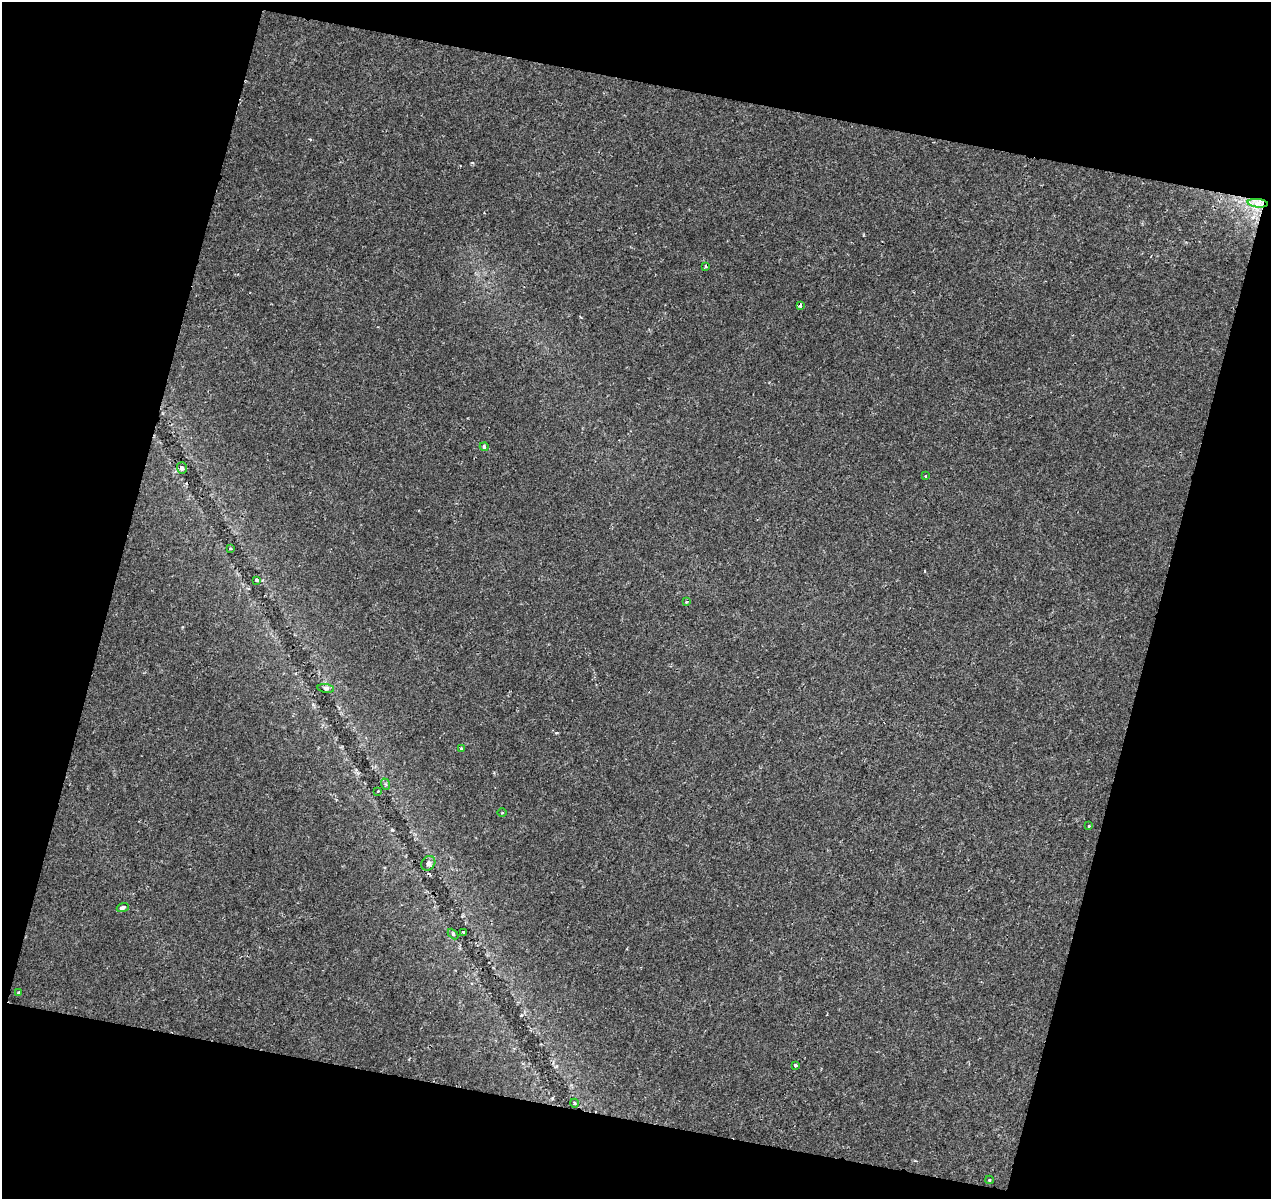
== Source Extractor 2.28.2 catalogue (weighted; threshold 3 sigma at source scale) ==
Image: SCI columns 1-1269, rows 59-1255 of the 1269 x 1310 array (HDU 1 of 3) = the unmasked area's bounding box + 8 px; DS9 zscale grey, full resolution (1 PNG px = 1 image px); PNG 1273 x 1201 px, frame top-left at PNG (2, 2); each listed source drawn as its Kron ellipse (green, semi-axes under 4 px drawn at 4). Shown black and unused: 31% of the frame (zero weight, under 2 of 3 exposures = <1% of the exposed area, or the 3 px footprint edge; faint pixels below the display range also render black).
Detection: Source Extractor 2.28.2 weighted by HDU 2 'WHT'. Background 0.0866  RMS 0.0046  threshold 0.0206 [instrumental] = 3 sigma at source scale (4.5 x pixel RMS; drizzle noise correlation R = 1.50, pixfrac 1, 0.0396/0.0396 arcsec/px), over >= 5 px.
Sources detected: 25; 2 cosmic-ray / hot-pixel residue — neither listed nor drawn; the other 23 listed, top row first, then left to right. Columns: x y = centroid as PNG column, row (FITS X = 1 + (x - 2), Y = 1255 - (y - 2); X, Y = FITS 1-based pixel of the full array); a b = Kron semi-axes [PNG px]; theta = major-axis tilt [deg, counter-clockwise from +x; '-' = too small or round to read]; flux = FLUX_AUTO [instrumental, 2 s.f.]
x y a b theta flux
1258 203 10 4 -5 1.8
705 266 4 3 - 0.48
800 306 4 3 - 5.6
484 447 4 4 - 1.3
182 468 5 5 - 1.8
925 476 3 2 - 0.35
230 548 3 2 - 0.73
256 580 3 3 - 0.79
686 602 3 3 - 0.88
326 688 8 4 -7 0.9
462 749 3 3 - 1.5
385 784 6 3 -70 0.6
378 791 3 2 - 0.52
502 812 4 3 - 0.46
1089 826 3 3 - 1.5
428 863 8 6 52 1.6
123 907 6 4 20 1.5
464 932 4 3 - 3.4
453 934 6 4 -46 0.52
19 992 3 3 - 0.86
795 1065 3 3 - 1.2
574 1103 4 3 - 0.34
989 1180 4 4 - 0.5